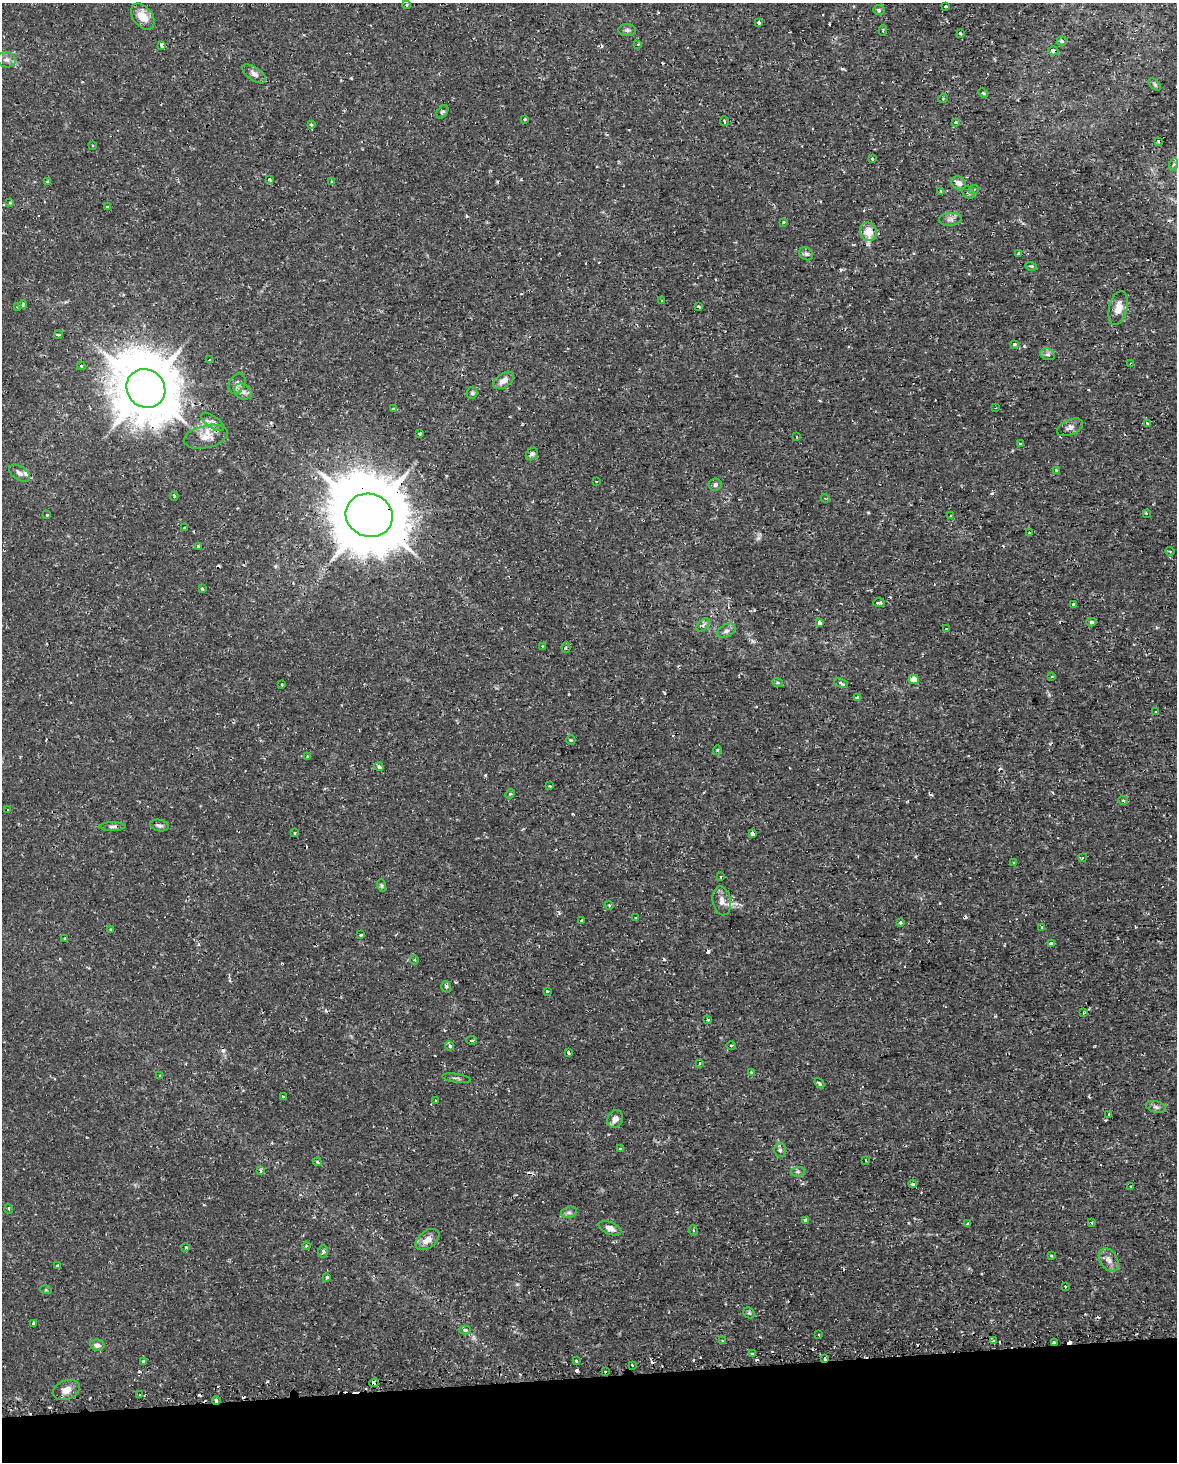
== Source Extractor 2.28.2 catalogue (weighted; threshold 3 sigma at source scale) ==
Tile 10 of 4 x 3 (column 2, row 3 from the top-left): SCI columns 1195-2369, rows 82-1541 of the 4740 x 4499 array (HDU 1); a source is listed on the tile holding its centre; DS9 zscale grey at full resolution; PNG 1179 x 1464 px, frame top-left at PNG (2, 3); each listed source drawn as its Kron ellipse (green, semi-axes under 4 px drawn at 4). Shown black and unused: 6% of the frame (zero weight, under 2 of 3 exposures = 3% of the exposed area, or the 3 px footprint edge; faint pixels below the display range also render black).
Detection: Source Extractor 2.28.2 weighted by HDU 2 'WHT'; one run over the whole footprint, this tile lists its part. Background 0.0102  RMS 0.0013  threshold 0.006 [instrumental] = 3 sigma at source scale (4.5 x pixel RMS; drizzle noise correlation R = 1.50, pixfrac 1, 0.0396/0.0396 arcsec/px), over >= 5 px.
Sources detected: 224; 36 cosmic-ray / hot-pixel residue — neither listed nor drawn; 2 inside a brighter listed object's ellipse — not listed separately; the other 186 listed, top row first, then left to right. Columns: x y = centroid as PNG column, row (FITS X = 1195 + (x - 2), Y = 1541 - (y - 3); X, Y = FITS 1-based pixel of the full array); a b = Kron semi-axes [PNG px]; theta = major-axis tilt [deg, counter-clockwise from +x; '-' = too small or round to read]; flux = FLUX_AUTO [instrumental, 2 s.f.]
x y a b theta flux
407 5 4 3 - 0.19
945 7 3 3 - 0.44
879 10 6 5 - 0.22
143 17 15 9 -53 1.9
759 23 3 3 - 0.28
627 30 9 6 0 0.34
883 31 5 2 - 0.13
960 33 4 3 - 0.15
1062 41 5 4 - 0.36
638 44 3 3 - 0.14
162 45 3 3 - 13
1053 51 5 4 - 0.67
6 60 9 7 -10 0.53
254 74 13 6 -35 0.65
1155 84 7 4 -45 0.24
983 93 5 4 - 0.16
943 99 5 3 - 0.12
442 112 7 5 55 0.23
525 119 3 3 - 0.14
724 121 5 2 - 0.18
955 122 4 3 - 0.35
311 124 3 3 - 0.22
1158 141 4 3 - 0.11
92 145 4 2 - 0.12
872 159 3 3 - 0.4
1174 164 6 4 70 0.21
269 179 3 3 - 0.26
47 181 3 3 - 0.19
332 182 4 2 - 0.12
958 183 8 6 -32 0.89
974 189 5 3 - 0.16
941 191 3 3 - 0.12
968 192 7 5 -42 0.28
10 203 4 4 - 0.2
107 207 3 2 - 0.099
950 219 11 6 5 0.51
784 222 3 3 - 0.43
868 232 9 8 - 1.9
806 254 7 6 - 0.32
1019 254 3 3 - 0.51
1031 266 6 3 -17 0.16
662 301 3 2 - 0.13
23 304 4 4 - 0.27
18 307 3 3 - 0.32
698 307 4 3 - 0.41
1118 308 17 9 77 1.5
58 335 4 2 - 0.16
1014 344 4 3 - 0.34
1048 354 7 5 -19 0.34
209 360 4 2 - 0.1
1131 364 4 3 - 0.24
81 366 4 4 - 0.17
504 380 12 7 35 0.89
237 384 11 7 62 0.6
146 389 20 18 -44 860
243 392 9 7 -36 0.57
472 393 6 5 - 0.25
996 408 3 2 - 0.13
394 409 3 3 - 0.37
213 422 13 6 -35 0.59
1148 423 3 3 - 0.54
1070 427 14 7 23 0.67
419 434 3 3 - 0.27
206 437 22 11 13 1.7
796 437 3 3 - 0.36
1020 443 3 3 - 0.32
532 454 7 5 47 0.32
1056 471 3 3 - 0.2
20 473 12 6 -33 0.54
596 481 2 2 - 0.14
715 485 6 6 - 0.41
174 496 4 3 - 0.32
825 498 4 3 - 0.16
1146 513 3 2 - 0.12
47 515 3 3 - 0.18
369 515 24 21 -21 1300
951 515 3 2 - 0.15
184 528 3 2 - 0.1
1029 533 4 3 - 0.12
199 546 3 2 - 0.14
1170 551 4 3 - 0.12
202 589 3 3 - 0.2
879 603 6 3 4 0.76
1073 605 3 3 - 0.3
1091 622 5 4 - 0.27
820 623 3 3 - 1.5
703 625 8 4 46 0.31
946 629 3 2 - 0.18
726 631 10 6 28 0.48
542 646 3 2 - 0.16
566 648 5 4 - 0.17
1052 677 3 2 - 0.18
914 680 5 4 - 2.8
778 683 5 3 - 0.17
841 683 7 3 -22 0.26
282 685 3 2 - 0.15
857 697 4 3 - 0.38
1156 712 3 2 - 0.11
571 740 5 4 - 0.15
717 750 5 3 - 0.12
307 756 4 3 - 0.14
379 767 5 3 - 0.44
550 786 3 3 - 0.23
510 794 5 4 - 0.17
1123 800 5 3 - 0.13
8 810 3 3 - 0.37
159 825 9 6 -12 0.39
113 826 13 4 0 0.38
294 833 3 2 - 0.14
752 834 4 3 - 0.36
1082 858 4 3 - 0.15
1014 863 3 3 - 0.11
721 877 3 2 - 0.15
381 885 6 4 -71 0.2
722 901 14 9 -78 0.88
609 905 4 3 - 0.14
636 918 3 3 - 0.23
582 920 3 3 - 0.23
900 923 3 3 - 0.31
1042 927 3 3 - 0.37
111 930 4 3 - 0.12
361 935 3 3 - 0.19
65 938 3 3 - 0.13
1051 943 3 3 - 0.77
415 960 4 3 - 0.13
446 987 6 4 -71 0.27
547 991 3 3 - 0.22
1083 1013 3 2 - 0.15
708 1020 4 4 - 0.26
472 1040 5 3 - 0.14
450 1046 4 4 - 0.35
731 1046 4 3 - 0.12
568 1053 3 3 - 0.29
699 1064 3 2 - 0.14
751 1072 2 2 - 0.11
160 1076 4 4 - 0.17
456 1078 14 2 -8 0.24
819 1083 6 3 -49 0.21
283 1097 3 3 - 0.33
436 1100 3 2 - 0.14
1156 1107 10 6 -15 0.4
1109 1114 3 3 - 0.22
615 1119 9 7 63 0.75
620 1149 4 4 - 0.17
780 1150 7 6 - 0.3
865 1160 3 2 - 0.1
317 1162 4 4 - 0.16
260 1170 3 3 - 0.56
798 1172 7 5 6 0.27
912 1184 4 3 - 0.69
1131 1187 4 2 - 0.13
9 1209 5 3 - 0.12
569 1212 8 5 14 0.36
805 1220 4 3 - 0.25
1092 1223 3 3 - 0.17
968 1224 3 2 - 0.18
610 1228 12 6 -23 0.78
693 1230 5 4 - 0.25
427 1239 13 8 38 1.1
306 1246 4 3 - 0.14
186 1247 3 3 - 0.14
323 1251 6 4 -86 0.24
1051 1255 3 3 - 0.14
1109 1260 12 8 -58 0.88
58 1266 3 3 - 1
327 1277 4 3 - 0.2
1065 1286 3 2 - 0.17
46 1290 6 3 -18 0.13
749 1313 6 5 - 0.2
33 1323 4 3 - 0.42
465 1330 6 4 0 0.28
819 1334 2 2 - 0.095
722 1341 4 3 - 0.13
994 1341 4 3 - 0.81
1054 1342 3 3 - 0.62
97 1345 7 5 -12 0.56
753 1354 3 3 - 0.6
825 1358 4 3 - 0.46
143 1361 3 3 - 0.28
576 1361 3 3 - 0.39
632 1365 3 2 - 0.12
606 1371 3 3 - 0.22
374 1383 4 3 - 1.3
66 1390 14 9 22 1.1
140 1395 2 2 - 0.12
216 1400 4 3 - 0.59
Overlapping masked pixels (flux is a lower limit): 8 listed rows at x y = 1053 51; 1131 364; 146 389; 369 515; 1054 1342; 825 1358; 374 1383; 216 1400